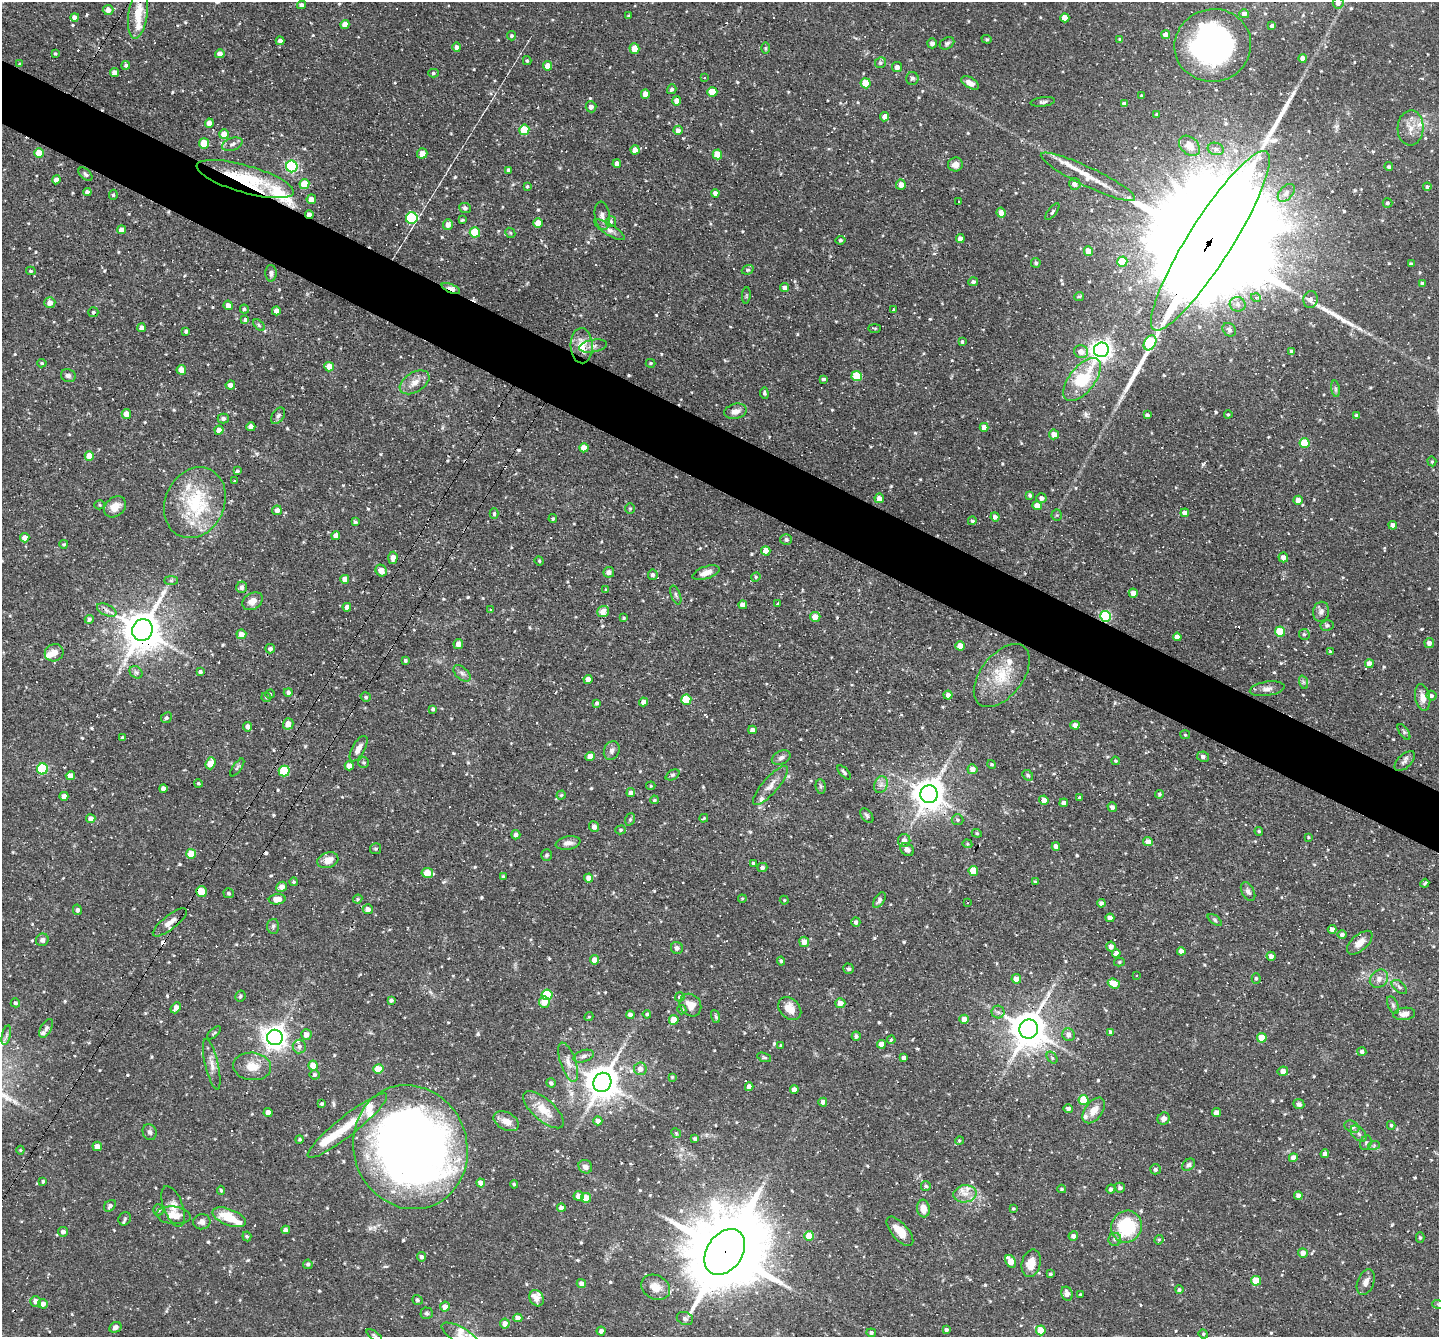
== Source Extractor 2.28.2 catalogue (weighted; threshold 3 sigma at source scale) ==
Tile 11 of 4 x 4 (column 3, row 3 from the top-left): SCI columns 2876-4312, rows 1614-2948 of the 5750 x 5760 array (HDU 1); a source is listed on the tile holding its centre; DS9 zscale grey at full resolution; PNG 1441 x 1339 px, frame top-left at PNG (2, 2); each listed source drawn as its Kron ellipse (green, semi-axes under 4 px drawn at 4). Shown black and unused: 5% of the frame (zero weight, under 3 of 4 exposures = <1% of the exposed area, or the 3 px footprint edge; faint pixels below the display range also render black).
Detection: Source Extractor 2.28.2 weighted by HDU 2 'WHT'; one run over the whole footprint, this tile lists its part. Background 0.0762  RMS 0.0046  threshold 0.0208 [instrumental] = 3 sigma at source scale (4.5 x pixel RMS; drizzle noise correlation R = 1.50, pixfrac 1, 0.05/0.05 arcsec/px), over >= 5 px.
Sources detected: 722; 1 inside a brighter object's white glare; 53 cosmic-ray / hot-pixel residue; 2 long thin detections or spike segments (spike, bleed or trail) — neither listed nor drawn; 21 inside a brighter listed object's ellipse — not listed separately; of the other 645, all 500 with FLUX_AUTO >= 0.525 (the completeness limit of this list) listed and drawn (145 fainter detections not listed), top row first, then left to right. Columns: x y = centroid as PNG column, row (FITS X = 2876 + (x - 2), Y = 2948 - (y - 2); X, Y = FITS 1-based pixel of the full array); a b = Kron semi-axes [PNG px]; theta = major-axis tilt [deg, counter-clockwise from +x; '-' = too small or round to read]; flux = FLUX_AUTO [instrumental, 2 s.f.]
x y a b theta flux
1338 3 5 5 - 1.6
302 5 4 4 - 1.9
108 10 5 5 - 2.6
138 14 25 9 82 10
1244 14 5 4 - 2.6
629 16 3 3 - 0.62
75 17 4 4 - 2.2
1065 18 4 4 - 6
345 24 4 4 - 4.3
1272 26 4 3 - 1.2
1166 35 4 4 - 2.6
512 36 5 4 - 0.73
987 39 5 4 - 0.66
1120 39 4 3 - 0.76
280 41 4 4 - 1.6
932 43 5 4 - 2
947 43 8 5 30 1.1
1213 45 38 36 12 100
457 47 5 4 - 1.6
766 48 6 4 90 0.58
634 49 5 5 - 6.7
55 54 3 3 - 0.65
220 54 4 4 - 2.8
1302 58 4 4 - 3
527 61 4 3 - 0.68
880 63 6 5 - 0.98
20 64 4 3 - 0.66
126 65 4 4 - 0.91
548 66 5 4 - 5.1
897 67 5 5 - 2.3
115 73 4 4 - 3.3
433 73 5 4 - 0.75
704 77 2 2 - 0.67
912 78 6 6 - 0.99
866 83 5 5 - 12
970 83 10 5 -29 2.8
672 89 5 4 - 1
712 92 5 5 - 13
645 94 5 4 - 4.2
1142 96 3 3 - 0.84
677 101 4 4 - 2.8
1043 102 12 4 6 1.3
1125 104 4 4 - 1.8
591 107 5 5 - 2.3
1157 115 4 3 - 0.89
885 117 4 4 - 3
209 123 4 4 - 3.5
1410 128 17 13 86 5.9
524 130 5 5 - 15
678 130 4 4 - 2
224 134 5 5 - 4.8
204 143 5 5 - 9.5
232 144 10 6 19 1.7
1189 146 12 8 -40 4.5
1216 149 8 6 -16 1.4
635 150 4 4 - 3.5
39 153 5 5 - 11
422 153 5 5 - 5.2
717 154 5 4 - 8.5
617 164 4 4 - 2.6
955 164 7 7 - 3
292 166 6 5 - 65
1389 167 4 4 - 0.97
509 170 4 4 - 1.3
85 174 8 5 -44 1
1088 177 52 9 -25 9
245 179 50 13 -16 28
56 180 4 4 - 2.4
304 184 5 5 - 10
1075 184 6 5 - 1.8
901 185 5 5 - 3.3
527 186 3 3 - 0.62
1427 187 4 3 - 1
87 192 4 4 - 1.5
715 193 4 4 - 1.8
1286 193 10 6 49 2.1
113 195 5 4 - 0.56
311 199 5 5 - 3.3
959 201 3 3 - 1.6
1387 203 5 4 - 0.87
465 208 6 5 - 1.2
1052 211 10 3 51 0.74
1001 213 5 4 - 3.3
309 215 4 3 - 3.6
602 216 14 7 -82 2.5
412 218 6 6 - 34
462 220 4 3 - 0.68
611 222 5 5 - 0.98
538 223 4 4 - 6.3
448 225 5 5 - 3.1
122 230 4 4 - 3.4
609 230 17 5 -31 2.4
475 232 5 5 - 18
510 233 5 4 - 0.73
960 239 4 4 - 3
840 240 5 4 - 0.7
1210 241 105 22 58 51000
1088 251 5 4 - 4.4
1122 261 5 5 - 15
1036 263 5 5 - 0.99
1411 264 4 3 - 0.89
748 270 6 4 20 0.7
31 271 5 3 - 0.67
271 273 8 5 89 1.3
973 282 5 4 - 1.1
1422 283 4 3 - 1
451 288 10 4 -23 9.1
785 288 4 4 - 2.3
746 295 8 3 85 0.53
1079 296 5 3 - 0.67
1256 298 5 3 - 0.72
1311 300 8 7 - 2
50 303 5 5 - 3.1
1238 304 8 7 - 2
228 305 5 4 - 2.8
244 309 4 4 - 0.91
894 310 3 3 - 0.69
276 311 4 4 - 3.2
93 312 5 5 - 0.64
245 320 4 3 - 2.9
259 325 7 4 -46 0.83
141 328 4 4 - 2.1
875 328 6 3 0 0.53
1229 330 7 6 - 1.3
186 331 4 3 - 0.84
962 342 3 3 - 0.68
1150 343 8 5 57 32
582 346 17 11 -87 7.5
593 346 14 6 10 2
1101 350 7 7 - 300
1291 351 3 3 - 0.76
1081 352 7 6 - 3.9
42 363 5 4 - 0.58
651 363 5 4 - 0.59
329 367 5 4 - 4.9
181 370 5 4 - 4.7
68 376 7 6 - 1.6
857 376 5 5 - 17
824 379 3 3 - 0.97
1082 379 26 12 51 26
415 382 16 9 32 4.5
230 385 5 4 - 2.1
1335 389 8 4 -82 0.92
764 393 5 4 - 0.88
735 411 11 7 12 3
126 414 5 4 - 3.6
1228 414 4 3 - 0.53
1147 415 4 3 - 1.1
278 416 9 6 54 1.3
1357 416 4 4 - 2
223 418 5 5 - 1.3
251 427 4 4 - 3.5
984 427 4 4 - 3.3
219 430 4 4 - 3.5
1054 434 5 5 - 3.9
1304 443 5 5 - 18
584 448 4 4 - 5.1
89 456 5 4 - 6.8
1432 461 5 4 - 0.63
237 471 4 3 - 0.94
235 480 3 3 - 5.2
1030 495 3 3 - 0.92
879 498 5 4 - 3.4
1041 498 5 5 - 1.7
1298 500 5 4 - 3.5
195 503 36 29 65 32
99 505 5 4 - 0.55
1037 506 4 4 - 5.3
115 507 12 9 41 5.6
630 509 5 4 - 0.61
277 510 5 5 - 2.8
1185 513 4 4 - 3.3
494 514 5 4 - 0.98
1057 515 5 5 - 0.66
995 517 4 4 - 1.9
553 519 4 3 - 0.66
972 521 4 4 - 0.82
355 522 4 3 - 0.86
1393 525 4 4 - 2.7
336 536 4 4 - 2.8
25 538 4 4 - 4
786 540 6 5 - 1.3
64 544 4 4 - 0.61
766 551 5 4 - 7.7
1283 557 5 4 - 2.5
393 558 6 4 86 3.2
539 561 4 4 - 0.55
381 571 6 5 - 4.3
609 572 5 5 - 2.6
706 573 14 6 19 3.6
653 575 5 5 - 1.1
756 577 5 4 - 0.55
345 579 4 4 - 3.2
171 581 7 4 0 0.86
242 587 5 5 - 1.8
606 590 4 3 - 0.7
1133 593 4 4 - 3.6
676 595 10 4 -70 1.1
253 601 11 8 32 3.7
777 603 3 3 - 8.1
743 605 4 4 - 3.4
347 607 4 4 - 2.4
107 610 10 5 -25 1.9
491 610 4 4 - 0.57
603 611 6 5 - 4.4
1321 612 10 8 78 1.9
1105 616 5 5 - 46
815 617 5 5 - 4.3
624 618 3 3 - 0.57
89 619 4 4 - 1.2
1327 625 6 5 - 0.97
142 630 11 10 - 1300
1280 632 5 5 - 17
241 634 5 5 - 2.9
1304 634 5 5 - 0.88
1177 637 4 4 - 2.8
1429 643 5 5 - 2.6
458 644 5 5 - 2.6
960 646 4 4 - 5.2
270 649 5 4 - 1.3
1330 652 4 3 - 0.7
54 653 9 8 - 3.9
405 660 4 3 - 0.72
1369 664 4 4 - 3.5
136 672 7 5 -42 1.1
200 672 4 4 - 1.1
462 673 10 6 -43 1.7
1002 676 36 21 52 17
588 679 4 4 - 3.2
1303 682 7 4 -71 0.89
1267 689 17 7 9 2.7
288 692 4 4 - 1.1
270 694 4 4 - 0.53
948 695 4 4 - 2.2
1431 696 5 5 - 1.2
266 697 5 4 - 0.67
366 697 5 4 - 0.9
1423 697 13 7 -79 3.8
686 700 5 5 - 14
644 702 4 4 - 2.9
597 703 4 3 - 0.92
433 709 4 3 - 1
166 718 5 5 - 1
288 724 6 5 - 3.8
1075 725 4 4 - 2.8
248 727 5 4 - 2.5
752 730 4 4 - 1.9
1404 732 9 4 -55 0.84
1185 735 5 4 - 0.62
122 738 4 3 - 0.91
358 749 14 6 60 3.1
612 750 10 7 64 1.9
590 756 5 4 - 4.1
1203 757 6 5 - 1.5
781 758 10 6 26 1.6
1115 761 4 3 - 0.53
1405 761 13 6 44 1.6
364 762 5 5 - 0.84
211 763 6 4 71 7
992 764 4 4 - 0.63
349 766 4 4 - 2.9
237 767 10 4 54 0.92
42 769 5 5 - 37
972 769 5 5 - 3.3
284 771 5 5 - 23
844 772 9 4 -46 1.1
672 775 7 5 26 0.85
1028 775 6 4 -45 0.91
70 776 4 4 - 3.9
198 783 4 4 - 0.71
770 785 25 7 49 4.3
881 785 9 6 69 2
651 786 5 4 - 0.57
821 786 7 5 -83 0.83
163 789 4 4 - 2.3
631 793 4 4 - 1.9
929 794 9 8 - 770
1160 794 4 4 - 0.85
561 795 4 4 - 0.6
64 796 4 4 - 2.7
1080 798 4 3 - 0.75
654 800 4 3 - 0.78
1044 800 5 4 - 3.7
1064 803 4 4 - 2
1112 807 5 4 - 1.2
867 816 8 5 -52 1
704 818 4 3 - 0.55
91 819 4 4 - 2.8
630 819 6 5 - 0.7
957 820 6 5 - 0.88
594 827 5 5 - 2.2
620 830 5 4 - 0.77
1259 831 4 4 - 0.63
977 833 5 4 - 0.62
516 835 4 4 - 1.6
1309 837 3 2 - 0.53
904 840 6 6 - 2.6
1148 842 5 4 - 3.5
568 843 12 6 10 2.3
967 844 5 4 - 0.56
1056 846 4 4 - 2.6
376 849 5 5 - 0.79
907 850 7 6 - 1.9
191 854 5 5 - 9.8
547 855 6 5 - 0.84
328 860 11 7 17 4.9
754 863 4 4 - 1
762 867 5 4 - 1.2
973 871 5 5 - 12
427 873 6 5 - 8.6
503 877 4 3 - 0.64
589 878 4 4 - 3.4
1035 881 4 3 - 0.55
294 882 4 4 - 0.63
1425 883 4 3 - 0.66
282 887 5 5 - 3.3
201 892 5 5 - 6.9
1248 892 10 6 -61 1.6
229 893 5 5 - 0.83
277 899 8 5 4 5.5
358 899 5 3 - 0.61
742 899 4 4 - 0.53
784 900 4 4 - 0.56
879 900 9 5 56 1.2
967 902 3 3 - 1.1
1101 903 4 4 - 1.2
368 909 5 5 - 2.7
77 910 5 4 - 1.2
1110 918 4 4 - 3.4
1215 920 8 4 -37 0.87
170 922 21 7 38 3.8
856 922 5 4 - 1.3
273 926 7 6 - 1
1332 929 4 4 - 2.5
1342 935 4 4 - 1.4
42 940 6 6 - 1.4
804 942 5 5 - 3.7
1360 943 15 8 41 4.2
1111 946 5 5 - 2.8
677 948 6 6 - 1.5
1181 951 4 4 - 2.8
1116 953 4 4 - 2.9
1271 956 4 4 - 2.4
594 960 4 4 - 3.6
781 961 4 4 - 0.78
1119 962 5 4 - 0.59
849 969 5 5 - 0.75
1137 975 3 3 - 1.1
1256 978 5 4 - 0.83
1016 979 5 4 - 4.7
1379 979 10 8 46 2.6
1114 984 6 4 -22 8
1399 987 9 5 -39 1.3
547 995 5 5 - 27
240 996 6 5 - 0.84
680 997 4 4 - 0.76
391 1000 4 3 - 1.1
544 1002 5 5 - 5.2
15 1003 5 4 - 0.9
840 1003 5 5 - 3.4
690 1005 12 10 -51 5
1393 1005 9 5 -66 1.1
176 1008 6 4 50 2.9
790 1009 13 9 -46 5.6
682 1010 4 4 - 0.82
998 1012 6 6 - 1.3
647 1014 4 4 - 0.72
1404 1014 11 6 7 3
630 1015 4 4 - 2.4
715 1016 7 4 -70 0.84
589 1017 5 4 - 0.68
964 1019 4 4 - 4
674 1020 5 4 - 5.6
46 1028 10 5 62 1.4
1029 1029 9 9 - 1100
1111 1032 4 4 - 2.1
214 1033 8 3 43 0.63
6 1035 10 4 77 1.2
306 1035 5 5 - 2.9
1068 1035 6 6 - 2.5
856 1036 4 4 - 1.3
275 1037 8 7 - 400
1262 1038 5 5 - 10
891 1040 4 3 - 0.58
881 1044 4 4 - 3.3
781 1045 4 3 - 0.7
299 1046 7 6 - 1.6
1362 1052 4 4 - 1.3
584 1056 10 6 19 1.6
764 1057 7 4 -22 0.67
904 1058 4 4 - 1.8
1052 1058 6 4 -53 0.78
568 1062 20 7 -71 4
212 1064 26 6 -77 3.8
313 1065 5 4 - 7.5
252 1066 19 13 -5 7.7
378 1069 5 5 - 12
640 1069 6 6 - 2.9
1283 1071 5 4 - 3
315 1075 5 4 - 1
672 1077 4 4 - 0.59
602 1082 10 9 - 920
551 1083 5 4 - 1
749 1087 4 4 - 2.9
794 1090 4 4 - 2.9
1083 1100 5 5 - 15
823 1102 4 4 - 2.1
322 1104 3 3 - 0.76
1299 1104 5 5 - 1.4
1068 1108 5 4 - 1.5
543 1110 25 10 -41 8.6
1094 1110 15 8 52 5
268 1112 4 4 - 3.1
1216 1113 4 4 - 3.3
1164 1119 6 5 - 2
506 1121 13 8 -28 4.6
598 1121 4 4 - 2.4
1391 1125 4 3 - 0.6
347 1126 50 10 38 13
1352 1127 8 5 -30 1.4
150 1132 8 7 - 1.5
676 1133 5 4 - 0.56
1359 1134 9 6 -45 1.5
300 1139 4 4 - 0.7
695 1139 4 3 - 1
959 1141 4 3 - 0.54
1366 1143 7 5 70 0.96
1374 1145 6 4 20 0.64
97 1146 5 4 - 3.1
410 1147 63 56 -71 490
20 1150 4 4 - 0.53
1325 1154 4 4 - 2.1
1293 1158 4 4 - 2.8
1188 1165 7 5 41 1.1
585 1167 7 6 - 2.2
1155 1169 5 5 - 1.2
43 1181 4 3 - 0.69
481 1183 4 4 - 3.7
514 1184 4 4 - 0.69
926 1186 5 4 - 0.7
1120 1188 5 5 - 1.5
1062 1189 4 3 - 0.58
1111 1189 4 4 - 1.3
221 1190 4 4 - 0.59
965 1194 11 8 9 3.9
578 1196 5 5 - 2.9
1298 1196 4 4 - 2.3
586 1198 5 5 - 7.5
110 1206 7 5 43 1.3
173 1206 21 9 -70 4.5
561 1208 4 4 - 2.5
923 1209 9 6 -86 4.9
1013 1209 3 3 - 0.53
158 1210 5 5 - 1.1
173 1215 17 8 -5 5.9
229 1217 18 8 -21 11
125 1219 7 6 - 0.87
202 1222 9 7 5 2.1
1126 1227 16 15 - 29
286 1230 4 4 - 1.8
900 1231 18 8 -49 5.6
63 1232 5 4 - 1.9
247 1236 5 4 - 0.8
809 1236 5 5 - 7.7
1073 1236 5 4 - 1.7
1420 1238 5 4 - 0.77
1115 1239 6 6 - 1.4
1159 1240 5 4 - 0.54
725 1252 25 17 55 7000
1303 1253 5 5 - 3
422 1257 5 4 - 1.2
1011 1261 7 5 -58 6.3
1031 1263 14 9 76 5.7
308 1264 4 4 - 1.1
1050 1274 3 3 - 0.74
1256 1281 5 5 - 12
1366 1282 13 8 69 2.8
581 1284 4 4 - 2.5
656 1287 15 12 -26 5.6
1179 1290 4 4 - 0.84
1067 1294 7 5 -68 3
1080 1295 3 3 - 0.55
537 1298 8 7 - 5.4
417 1300 5 4 - 0.8
36 1301 5 5 - 3.1
43 1304 5 4 - 2.5
1438 1304 6 4 -19 0.57
445 1307 5 5 - 2.8
427 1313 6 6 - 1
518 1318 4 4 - 2.9
685 1319 8 6 -24 1.2
505 1323 5 5 - 3.1
115 1327 6 5 - 1.5
946 1330 4 3 - 0.9
1041 1330 5 5 - 9.9
601 1331 4 4 - 1.6
871 1333 5 4 - 1.1
1203 1334 5 4 - 0.57
374 1335 9 3 -37 0.75
460 1335 21 8 -30 4.7
Overlapping masked pixels (flux is a lower limit): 11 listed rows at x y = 245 179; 309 215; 1210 241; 451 288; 1105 616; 142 630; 929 794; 201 892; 170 922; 410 1147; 725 1252
Isophote crosses this tile's border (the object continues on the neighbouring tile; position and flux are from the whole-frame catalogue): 5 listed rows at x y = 1338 3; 1210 241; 1438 1304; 374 1335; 460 1335